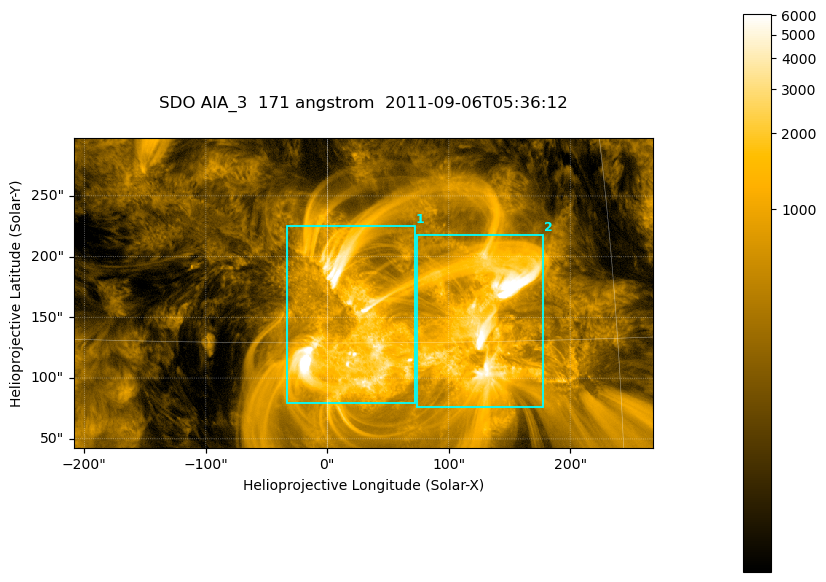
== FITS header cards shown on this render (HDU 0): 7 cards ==
TELESCOP= 'SDO     '           /
INSTRUME= 'AIA_3   '           /
WAVELNTH=                  171 /
WAVEUNIT= 'angstrom'           /
DATE-OBS= '2011-09-06T05:36:12.34' /
CTYPE1  = 'HPLN-TAN'           /
CTYPE2  = 'HPLT-TAN'           /

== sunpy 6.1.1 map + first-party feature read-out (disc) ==
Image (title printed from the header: SDO AIA_3  171 angstrom  2011-09-06T05:36:12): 795 x 425 px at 0.599 arcsec/px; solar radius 952 arcsec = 1587 px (partial field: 4.3% of the solar disc is inside the frame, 100% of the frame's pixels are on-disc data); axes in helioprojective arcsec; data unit not stated in the header (colour bar unlabelled)
Pointing: header CRPIX1/2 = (2050.96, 2049.84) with CRVAL1/2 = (0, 0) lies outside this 795 x 425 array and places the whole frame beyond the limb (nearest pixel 1.29 R_sun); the SolarSoft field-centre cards XCEN/YCEN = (29.56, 170.1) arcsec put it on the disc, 1630 arcsec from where CRPIX/CRVAL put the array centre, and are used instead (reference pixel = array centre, CRVAL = XCEN/YCEN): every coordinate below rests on XCEN/YCEN
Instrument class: DISC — disc imager (sunpy class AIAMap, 171 A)
Bright regions (active regions / flare kernels): reference = the on-disc median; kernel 7 px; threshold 5 sigma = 1396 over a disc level ~309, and >= 1.15x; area >= 337 px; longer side >= 5 px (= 3 arcsec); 2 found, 2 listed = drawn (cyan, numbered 1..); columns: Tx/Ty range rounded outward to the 2 arcsec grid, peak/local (2 s.f.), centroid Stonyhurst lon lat
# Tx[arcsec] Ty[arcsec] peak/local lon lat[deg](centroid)
1 -34..72 78..226 32 +1 +15
2 72..178 76..218 35 +8 +16